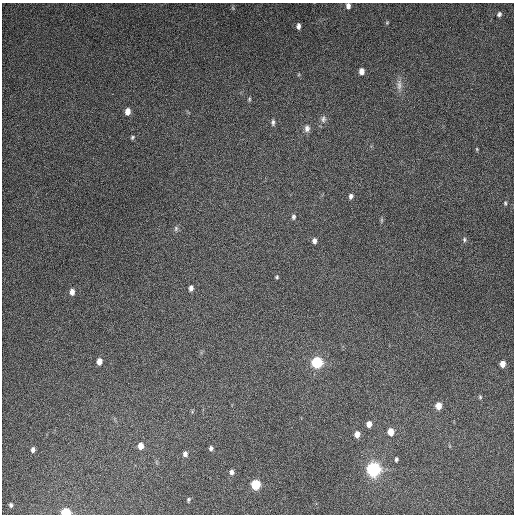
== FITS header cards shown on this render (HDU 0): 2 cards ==
NAXIS1  =                  512
NAXIS2  =                  512

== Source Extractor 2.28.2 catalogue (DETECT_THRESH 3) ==
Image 512 x 512 px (HDU 0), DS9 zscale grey, 1 PNG px = 1 image px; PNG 516 x 516 px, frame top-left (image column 1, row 512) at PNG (2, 3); no overlay
Background 4860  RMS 310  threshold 920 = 3 sigma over >= 5 px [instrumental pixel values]
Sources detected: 43; all 43 listed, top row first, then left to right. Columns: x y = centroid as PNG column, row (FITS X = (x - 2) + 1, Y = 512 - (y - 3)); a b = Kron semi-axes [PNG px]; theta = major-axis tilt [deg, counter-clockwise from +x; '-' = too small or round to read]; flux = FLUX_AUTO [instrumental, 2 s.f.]
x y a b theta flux
348 6 5 4 - 9.2e+04
233 8 6 4 -71 2.7e+04
499 14 5 5 - 4.8e+04
387 23 5 4 - 2.4e+04
298 26 6 4 87 7.9e+04
361 71 5 5 - 1.3e+05
399 85 16 7 87 1.2e+05
249 99 5 4 - 2.5e+04
127 112 7 5 79 1.6e+05
323 119 10 8 81 8.2e+04
273 122 8 4 87 5.0e+04
307 128 9 7 83 9.1e+04
132 137 6 4 43 3.3e+04
477 149 4 4 - 1.9e+04
351 196 7 5 72 6.3e+04
505 203 6 4 -89 2.9e+04
293 217 6 5 - 4.3e+04
381 220 7 4 -90 3.2e+04
176 228 7 5 89 4.6e+04
464 240 6 5 - 4.1e+04
314 241 6 5 - 8.0e+04
277 277 4 4 - 2.7e+04
191 288 6 4 79 8.8e+04
72 292 7 5 -89 1.2e+05
99 361 6 5 - 1.5e+05
317 362 8 8 - 1.1e+06
503 364 5 4 - 1.6e+05
480 397 5 5 - 2.7e+04
438 406 6 5 - 2.0e+05
369 424 6 5 - 1.3e+05
391 432 6 5 - 2.4e+05
357 434 7 5 80 1.3e+05
141 446 7 5 87 1.7e+05
211 448 6 5 - 5.3e+04
33 450 5 4 - 6.8e+04
185 454 7 6 - 7.8e+04
396 459 5 3 - 3.4e+04
374 469 10 10 - 1.7e+06
231 472 7 5 90 6.6e+04
256 484 7 6 - 7.0e+05
188 500 5 4 - 2.9e+04
11 505 4 3 - 3.8e+04
66 512 7 5 -2 6.3e+05
At the frame edge (FLAGS 8, measured only in part): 2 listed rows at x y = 348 6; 66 512